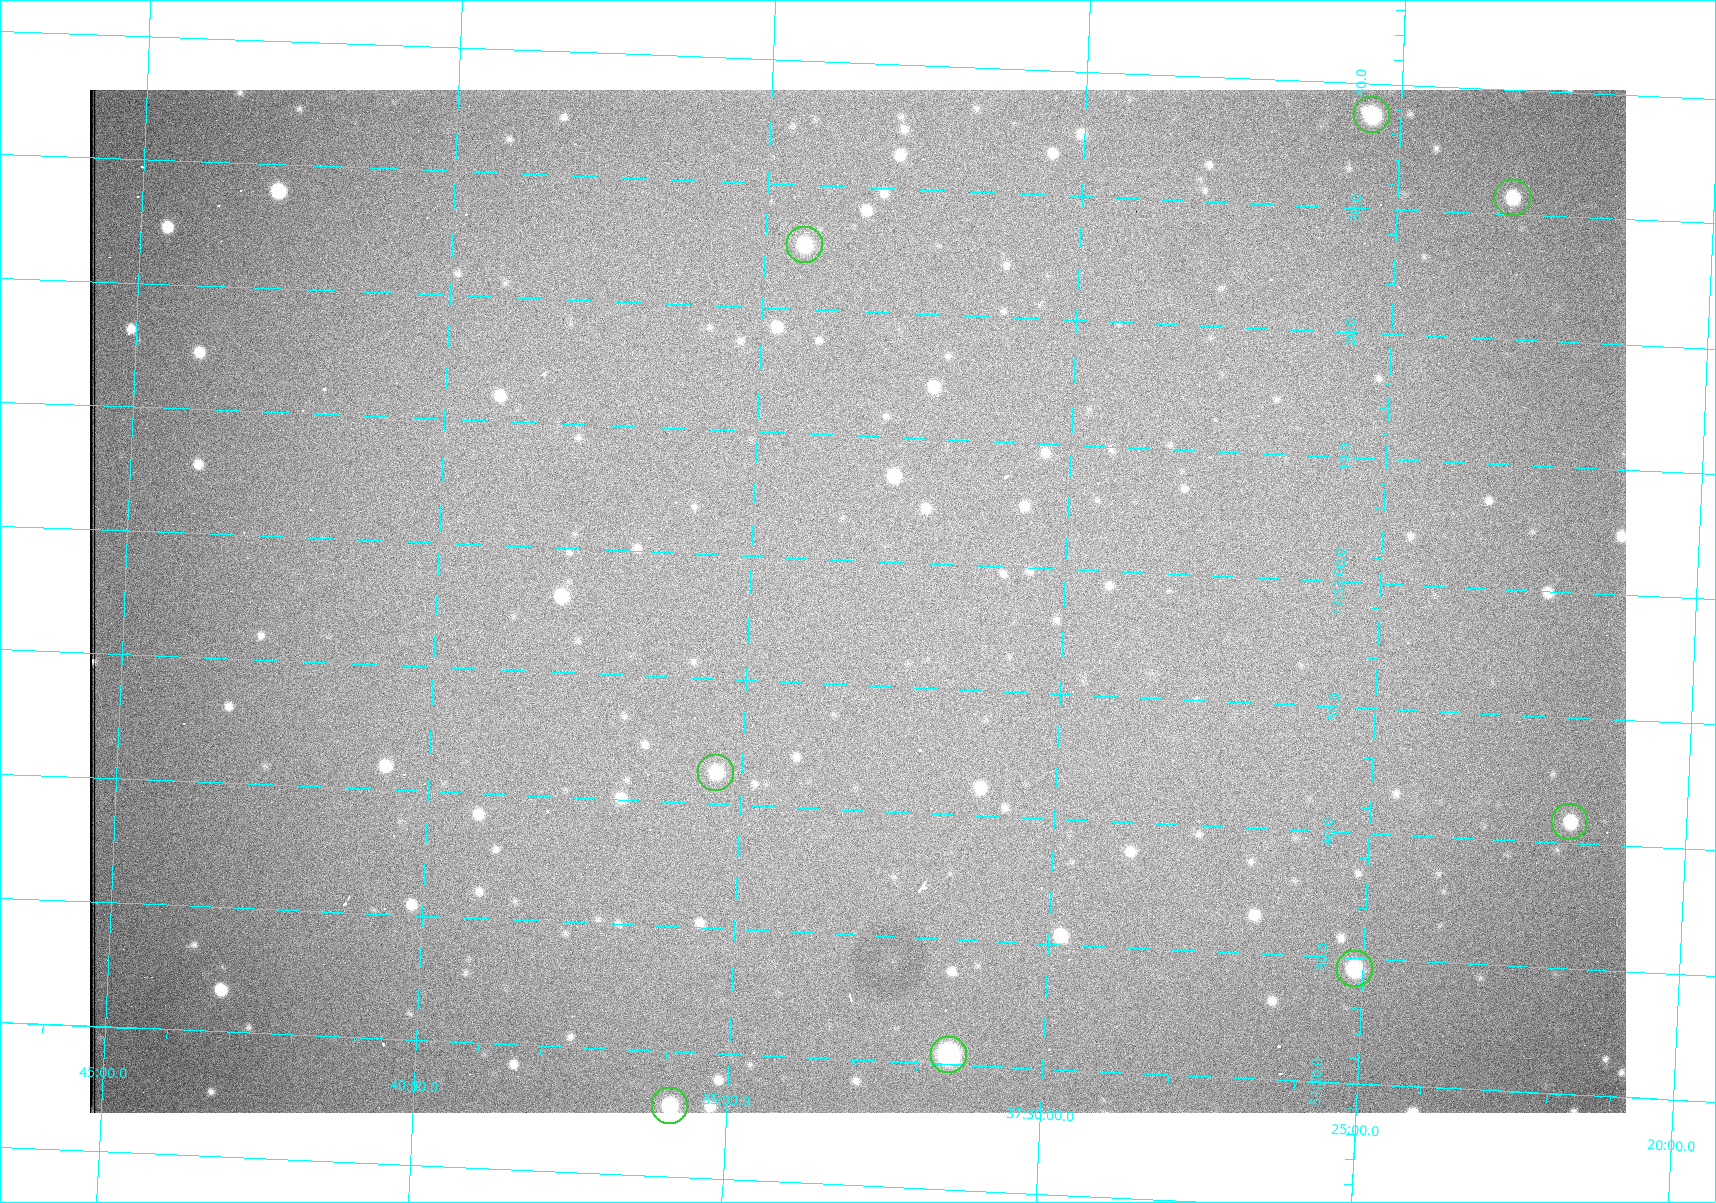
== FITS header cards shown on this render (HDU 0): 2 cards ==
NAXIS1  =                 1536 /fastest changing axis
NAXIS2  =                 1023 /next to fastest changing axis

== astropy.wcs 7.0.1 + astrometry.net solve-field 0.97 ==
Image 1536 x 1023 px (HDU 0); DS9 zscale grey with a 90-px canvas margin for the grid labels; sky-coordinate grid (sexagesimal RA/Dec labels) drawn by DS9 from the SOLVED WCS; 8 Tycho-2 reference stars matched to detected sources circled (green)
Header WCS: RA---TAN/DEC--TAN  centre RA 17:51:57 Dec +37:33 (267.99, +37.55 deg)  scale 0.958 arcsec/px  FOV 24.5' x 16.3'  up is +87 deg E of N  parity flipped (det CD > 0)
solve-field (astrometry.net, Tycho-2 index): VERIFIED the header's WCS against the Tycho-2 star catalogue (8 matches, 0 conflicts) and refined it, rather than solving blind
Solved WCS: RA---TAN-SIP/DEC--TAN-SIP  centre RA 17:51:57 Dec +37:33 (267.99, +37.55 deg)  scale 0.956 arcsec/px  FOV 24.5' x 16.3'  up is +87 deg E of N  parity flipped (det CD > 0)
The solver's refit moves the header's centre by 0.9 arcsec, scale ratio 0.9979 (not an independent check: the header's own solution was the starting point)
Tycho-2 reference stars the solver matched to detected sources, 8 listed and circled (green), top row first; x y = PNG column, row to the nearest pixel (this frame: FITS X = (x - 90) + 1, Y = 1023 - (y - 90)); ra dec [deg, ICRS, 3 dp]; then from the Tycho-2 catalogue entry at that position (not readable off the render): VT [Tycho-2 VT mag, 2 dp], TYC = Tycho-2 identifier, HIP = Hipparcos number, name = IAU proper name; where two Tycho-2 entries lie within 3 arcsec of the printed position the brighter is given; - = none
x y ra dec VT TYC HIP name
1372 115 268.156 +37.424 11.25 2620-712-1 - -
1513 198 268.131 +37.386 12.62 2620-526-1 - -
805 245 268.105 +37.573 11.82 3089-995-1 - -
716 773 267.927 +37.590 11.84 3089-1137-1 - -
1570 822 267.924 +37.364 11.94 2620-391-1 - -
1355 969 267.871 +37.419 11.35 2620-812-1 - -
949 1055 267.836 +37.525 9.96 3089-889-1 - -
670 1106 267.815 +37.598 11.54 3089-1081-1 - -